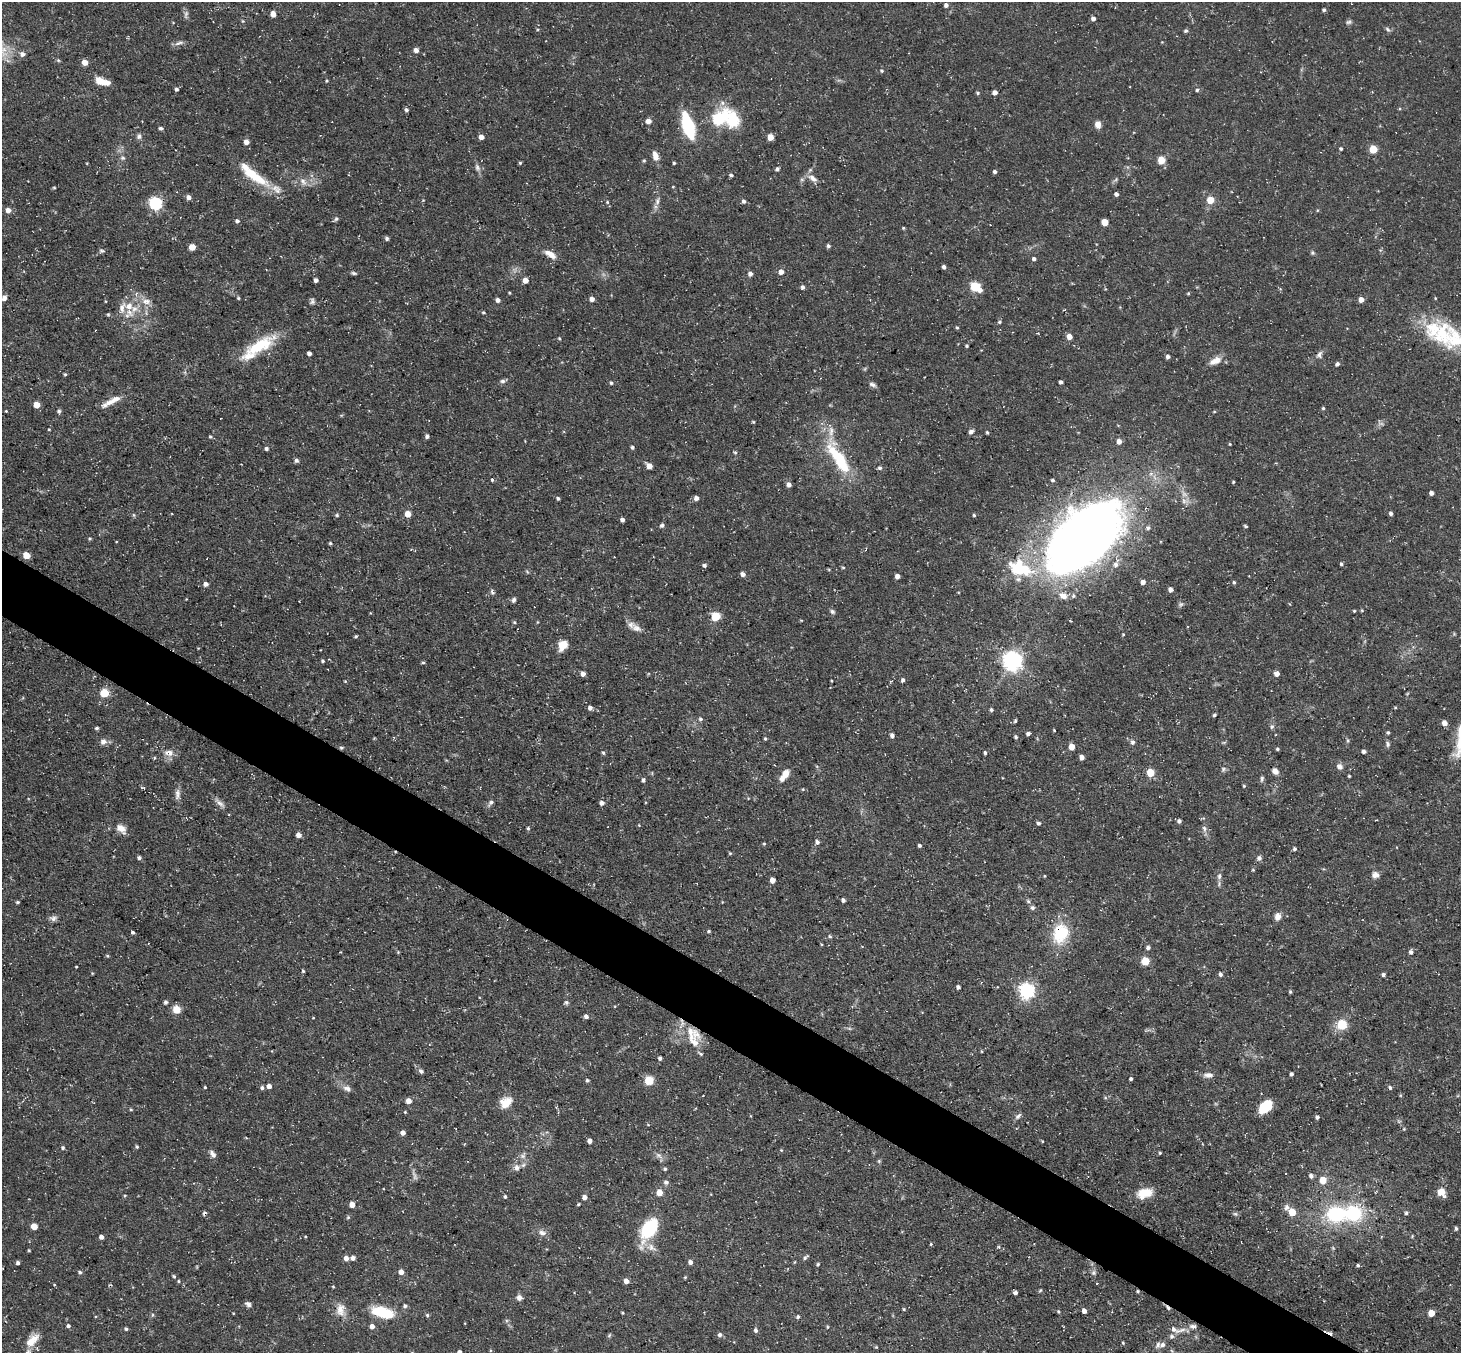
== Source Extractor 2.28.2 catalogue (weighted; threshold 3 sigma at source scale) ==
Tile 6 of 4 x 4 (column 2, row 2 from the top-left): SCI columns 1459-2917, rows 2993-4343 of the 5834 x 5843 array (HDU 1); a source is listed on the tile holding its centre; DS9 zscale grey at full resolution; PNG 1463 x 1355 px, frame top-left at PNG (2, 2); no overlay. Shown black and unused: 4% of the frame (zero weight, under 3 of 5 exposures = <1% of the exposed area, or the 3 px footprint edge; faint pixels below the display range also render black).
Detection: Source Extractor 2.28.2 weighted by HDU 2 'WHT'; one run over the whole footprint, this tile lists its part. Background 0.0791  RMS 0.0042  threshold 0.0187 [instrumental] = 3 sigma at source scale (4.5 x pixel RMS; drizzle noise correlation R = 1.50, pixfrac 1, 0.05/0.05 arcsec/px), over >= 5 px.
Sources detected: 387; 3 too faint to see at this stretch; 1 inside a brighter object's white glare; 3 cosmic-ray / hot-pixel residue — not listed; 18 inside a brighter listed object's ellipse — not listed separately; the other 362 listed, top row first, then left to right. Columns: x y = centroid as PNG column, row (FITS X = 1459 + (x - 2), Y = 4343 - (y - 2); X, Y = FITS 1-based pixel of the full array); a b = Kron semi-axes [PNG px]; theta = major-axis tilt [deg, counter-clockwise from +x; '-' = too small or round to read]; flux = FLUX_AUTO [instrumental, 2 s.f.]
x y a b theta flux
946 5 4 4 - 1.5
1324 10 4 4 - 0.72
273 14 6 5 - 2.4
1093 18 4 4 - 1.7
243 21 4 4 - 0.42
1349 22 7 5 5 0.92
1387 29 8 5 -49 0.87
1185 31 5 4 - 0.75
179 43 13 5 11 1.5
416 50 5 5 - 1.8
22 54 6 6 - 1.7
85 62 5 4 - 4.9
881 71 4 4 - 0.54
102 81 14 6 -16 7.3
326 81 4 3 - 0.39
176 89 4 3 - 0.91
1197 90 4 4 - 0.66
995 92 4 4 - 2
977 93 5 4 - 0.57
722 103 7 6 - 1.3
406 110 4 4 - 0.96
720 119 19 10 3 50
648 121 5 5 - 3.1
1098 124 7 6 - 2.8
688 126 24 10 -72 29
161 128 4 4 - 0.87
139 136 7 6 - 1.2
481 137 4 4 - 3
770 137 5 4 - 5.7
246 142 4 4 - 3
1341 148 4 4 - 0.66
1373 149 5 5 - 14
655 156 11 6 -73 3.3
123 158 7 5 0 0.88
1161 160 5 5 - 12
520 163 4 4 - 0.57
674 163 4 3 - 0.46
477 167 10 6 -63 1.5
777 169 5 4 - 1
995 172 4 4 - 1
731 175 5 4 - 0.76
254 176 43 11 -34 15
813 178 14 7 -36 2.7
303 181 12 7 -52 2.4
54 188 4 3 - 0.43
1116 194 4 4 - 1.3
189 197 5 4 - 1.8
1210 200 5 5 - 11
657 201 10 6 83 1.6
744 201 5 4 - 1.2
607 202 4 3 - 0.41
155 203 6 5 - 72
8 210 6 5 - 2.3
336 219 6 5 - 0.81
237 221 5 5 - 0.93
1105 222 5 5 - 8.5
903 228 4 4 - 0.47
387 238 5 4 - 0.83
828 246 5 4 - 0.96
192 247 5 5 - 6.1
102 251 8 5 5 0.82
1312 253 5 4 - 0.58
550 254 16 7 -33 3.7
1034 259 4 4 - 0.93
944 267 4 4 - 1.3
781 272 6 6 - 2.1
354 273 7 4 -16 0.79
750 274 5 5 - 1.7
316 280 4 4 - 1.6
525 280 4 4 - 3.6
802 287 5 4 - 1.3
975 287 7 5 -36 29
509 293 3 3 - 0.38
1188 293 4 3 - 0.44
4 298 8 6 67 1.5
238 298 4 4 - 0.46
1435 298 4 3 - 0.33
592 299 5 5 - 1.6
497 300 4 4 - 1.5
1361 300 5 5 - 2.8
105 301 4 2 - 0.35
146 301 14 8 -4 3.4
312 301 8 5 -89 1
129 306 11 9 -11 3.9
483 312 4 4 - 0.47
108 314 5 4 - 0.49
1000 322 5 4 - 0.67
957 327 5 4 - 0.54
1069 337 5 4 - 3.6
559 338 5 3 - 0.4
1457 339 37 30 -18 24
259 346 40 13 30 19
966 346 4 4 - 0.5
309 353 4 4 - 1.7
1319 355 9 7 72 1.6
1168 357 4 4 - 1.2
1215 361 16 9 27 3.6
1337 364 5 4 - 1
65 374 4 3 - 0.57
502 381 7 6 - 1.1
1061 382 4 3 - 1.1
611 383 5 4 - 0.63
872 385 9 5 -24 1.3
111 401 29 7 28 4.8
37 405 5 4 - 5.3
1323 408 4 4 - 0.61
6 411 4 3 - 0.36
59 411 5 5 - 0.95
753 422 4 3 - 0.41
49 429 4 3 - 0.34
971 432 6 5 - 1.4
987 432 5 3 - 0.53
427 436 4 4 - 1.1
210 437 5 4 - 0.54
1119 441 5 4 - 3.3
1230 444 3 3 - 0.36
632 447 4 4 - 0.82
266 449 4 4 - 0.96
735 452 6 4 -2 0.5
838 457 57 16 -58 25
296 460 5 4 - 1.2
649 466 5 4 - 4.1
879 468 6 4 -1 0.86
492 480 4 3 - 0.65
1053 480 4 3 - 0.68
1233 482 3 3 - 0.45
789 484 5 5 - 1.9
1431 493 4 4 - 1.3
558 498 4 4 - 0.75
696 498 5 5 - 1.9
1391 513 4 4 - 1
408 514 5 5 - 4.7
134 515 6 3 -71 0.51
337 515 5 4 - 0.61
974 515 4 4 - 0.56
622 520 4 3 - 1.3
662 525 6 5 - 0.98
1245 526 4 3 - 0.61
1148 528 6 5 - 0.92
1082 536 84 48 40 400
330 543 4 4 - 0.59
26 555 5 4 - 7.7
1341 564 4 4 - 0.69
704 565 5 4 - 1
843 567 5 3 - 0.44
743 574 5 4 - 1.7
897 576 4 4 - 2.1
1143 582 4 4 - 1.9
1234 582 5 4 - 0.58
206 584 5 5 - 1.7
1170 589 4 4 - 1.9
492 592 7 4 -59 0.96
514 600 6 5 - 0.98
1181 604 6 5 - 0.85
1354 611 3 3 - 0.46
832 612 7 5 -44 0.94
715 616 5 5 - 20
514 622 5 4 - 0.51
636 628 15 9 -25 3.1
1123 634 4 3 - 0.35
356 636 4 3 - 0.57
563 645 11 8 59 5.4
323 661 4 4 - 0.66
1012 661 7 7 - 190
423 662 5 3 - 0.52
1277 673 4 4 - 2.9
583 674 4 4 - 2
903 680 5 4 - 1
831 681 4 3 - 0.35
104 693 5 5 - 19
590 708 6 5 - 1.5
1395 708 5 3 - 0.42
991 710 4 4 - 0.85
1214 715 4 3 - 0.62
700 719 5 5 - 0.9
1015 721 5 4 - 0.56
1444 723 5 4 - 2.8
1272 727 6 6 - 0.93
97 728 5 4 - 0.73
1054 730 4 3 - 0.43
1388 733 4 4 - 0.62
1028 734 4 4 - 1.1
892 735 5 4 - 1.4
1016 737 4 4 - 0.73
765 739 4 3 - 0.55
1347 740 6 4 -71 0.55
103 742 9 8 - 2
1132 742 7 6 - 1.1
1387 744 8 5 -70 1
1072 746 5 4 - 5.3
341 748 5 4 - 0.66
1277 749 4 4 - 0.54
1364 751 4 4 - 1.1
603 752 5 3 - 0.55
170 753 11 8 -89 2.9
985 753 4 3 - 0.82
1082 757 5 5 - 1.9
154 758 4 3 - 0.4
1339 766 7 6 - 1.9
1223 769 7 5 87 0.86
1275 771 8 6 -46 2.1
1150 773 5 5 - 13
785 775 13 6 54 5.6
1349 776 3 3 - 0.43
1262 779 8 4 80 0.85
643 780 5 4 - 0.87
1244 786 4 3 - 0.47
803 789 4 3 - 0.37
177 794 15 6 83 2.2
220 803 15 5 -37 1.9
491 803 9 6 44 1.2
601 803 5 5 - 1.4
1179 821 4 4 - 1.1
1038 823 5 5 - 0.8
639 825 3 3 - 0.31
528 828 5 4 - 0.55
1204 828 9 6 -61 1.4
121 829 15 9 -39 3.3
298 835 5 4 - 2.4
817 842 6 5 - 1.2
764 844 4 4 - 0.45
919 845 4 4 - 0.86
1294 849 5 4 - 0.82
730 853 4 4 - 0.44
139 858 5 4 - 0.99
1259 858 6 6 - 1.3
1253 870 5 3 - 0.38
1375 875 9 7 4 2.2
1219 876 10 6 83 1.5
772 880 5 4 - 2.8
843 900 4 4 - 1.2
1028 901 5 5 - 0.76
17 902 4 3 - 0.57
1032 908 6 6 - 0.98
1278 916 8 7 - 2.7
53 918 11 7 10 1.5
709 931 4 3 - 0.59
132 932 4 3 - 0.77
1060 933 19 15 71 20
830 936 5 4 - 0.63
1148 947 6 5 - 1
398 952 4 4 - 0.37
1411 952 5 4 - 1.3
1145 961 5 5 - 15
76 967 3 2 - 0.35
303 971 4 3 - 0.6
92 973 5 3 - 0.31
1220 974 6 5 - 0.79
1383 975 5 4 - 0.79
958 987 4 3 - 0.96
1027 991 6 6 - 120
1290 992 4 3 - 0.57
166 1002 5 4 - 0.91
566 1002 6 5 - 0.77
176 1009 7 7 - 5.1
586 1016 6 5 - 1.2
313 1018 4 2 - 0.27
1342 1024 12 11 - 7.7
691 1034 25 23 -64 12
981 1051 4 3 - 0.33
660 1058 4 4 - 1.1
421 1071 7 5 -43 1.1
1291 1074 4 3 - 0.74
1208 1075 12 7 -2 2.1
1131 1079 3 3 - 0.67
587 1080 4 4 - 0.75
649 1080 5 5 - 22
269 1086 5 4 - 2.1
205 1087 3 2 - 0.46
262 1088 5 5 - 0.9
347 1088 11 8 -29 2.1
1390 1088 5 4 - 0.75
409 1101 5 4 - 3.3
506 1102 14 11 40 6.2
1265 1107 14 9 45 9.9
131 1110 5 3 - 0.44
1018 1116 10 5 44 1.2
1317 1117 5 4 - 0.88
648 1125 5 3 - 0.31
403 1133 4 4 - 2
589 1141 4 4 - 2
1042 1141 4 3 - 0.34
137 1147 4 4 - 0.65
63 1148 5 5 - 0.66
781 1150 4 3 - 0.39
1160 1153 4 3 - 0.49
213 1154 10 5 -54 1.8
523 1155 11 7 56 1.8
658 1155 7 6 - 1.4
879 1161 6 4 47 0.54
517 1168 10 7 -89 1.8
665 1169 4 4 - 0.58
1311 1176 5 5 - 1.3
1323 1180 5 5 - 7.9
666 1182 7 6 - 1.1
659 1192 5 4 - 6.8
1441 1192 9 8 - 5
1144 1193 18 11 16 7.4
125 1195 4 3 - 0.42
505 1197 5 4 - 0.65
584 1197 5 5 - 1.6
578 1204 4 3 - 0.46
352 1205 4 4 - 4.1
1292 1212 8 5 -44 9.9
204 1213 6 4 30 0.84
1406 1213 5 4 - 0.74
1236 1214 6 4 -71 0.69
1336 1214 18 14 0 31
348 1217 5 4 - 0.57
34 1226 5 4 - 6.6
1456 1228 5 4 - 0.66
649 1229 33 16 60 20
542 1233 11 7 -15 1.9
1412 1236 4 4 - 0.41
101 1237 4 4 - 1.7
931 1244 4 3 - 0.43
29 1250 4 3 - 0.44
805 1257 8 4 41 0.84
346 1258 5 5 - 2
353 1258 5 4 - 1.8
690 1262 5 5 - 1.3
18 1263 3 3 - 0.99
818 1264 4 4 - 0.63
1358 1265 4 4 - 0.66
80 1272 5 5 - 0.77
401 1272 5 4 - 2.9
1093 1273 7 7 - 1.1
174 1276 5 4 - 0.58
685 1277 4 4 - 0.46
178 1281 4 4 - 0.45
626 1281 4 4 - 3.1
54 1284 4 3 - 0.38
333 1286 5 3 - 0.36
1015 1292 4 3 - 1.2
519 1298 7 7 - 1.8
248 1304 7 5 -37 1.2
405 1306 6 5 - 0.83
904 1309 4 3 - 0.45
341 1310 19 12 90 4.6
1084 1311 4 4 - 2.1
383 1312 20 9 -15 20
1058 1312 5 4 - 0.53
622 1313 4 3 - 0.44
1431 1313 5 5 - 6.3
152 1315 5 3 - 0.5
427 1315 5 5 - 0.68
798 1317 4 4 - 0.84
68 1326 4 4 - 0.89
372 1326 5 4 - 2.5
1193 1326 12 6 3 1.8
827 1327 4 3 - 0.43
126 1329 4 4 - 0.72
1175 1329 24 7 -6 4.1
756 1330 6 5 - 1
609 1335 6 5 - 0.57
720 1335 5 5 - 1.2
1172 1336 6 6 - 1.1
32 1340 21 10 46 6.3
1123 1343 4 3 - 0.46
1158 1344 9 8 - 1.5
876 1347 4 4 - 0.4
459 1352 4 4 - 1.2
Overlapping masked pixels (flux is a lower limit): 3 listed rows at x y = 341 748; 1060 933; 691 1034
Isophote crosses this tile's border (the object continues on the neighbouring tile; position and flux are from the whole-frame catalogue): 3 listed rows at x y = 1457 339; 32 1340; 459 1352